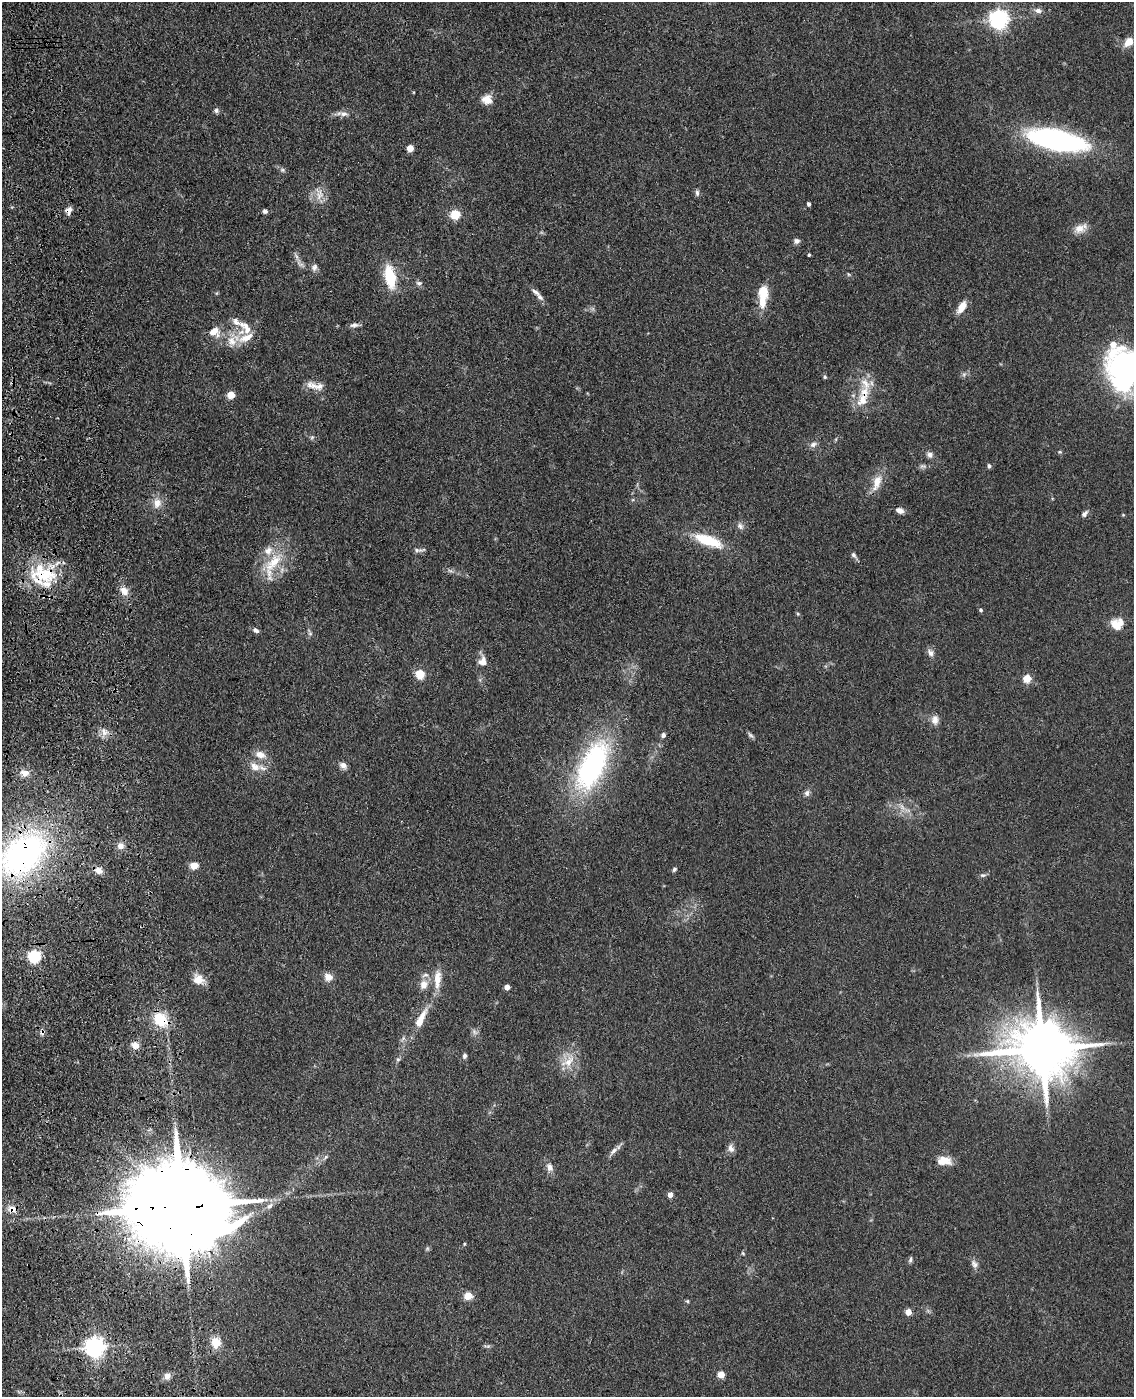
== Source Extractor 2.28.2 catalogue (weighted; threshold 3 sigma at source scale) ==
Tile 7 of 4 x 3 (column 3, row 2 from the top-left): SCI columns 2379-3510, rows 1547-2941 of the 4757 x 4590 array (HDU 1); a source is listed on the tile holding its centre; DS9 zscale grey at full resolution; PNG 1136 x 1399 px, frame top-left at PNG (2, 2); no overlay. Shown black and unused: <1% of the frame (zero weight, under 3 of 4 exposures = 6% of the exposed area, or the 3 px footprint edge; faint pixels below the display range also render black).
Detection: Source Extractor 2.28.2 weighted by HDU 2 'WHT'; one run over the whole footprint, this tile lists its part. Background 0.0701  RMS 0.006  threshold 0.0271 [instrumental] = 3 sigma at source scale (4.5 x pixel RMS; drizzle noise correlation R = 1.50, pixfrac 1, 0.05/0.05 arcsec/px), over >= 5 px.
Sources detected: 128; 2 too faint to see at this stretch — not listed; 13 inside a brighter listed object's ellipse — not listed separately; the other 113 listed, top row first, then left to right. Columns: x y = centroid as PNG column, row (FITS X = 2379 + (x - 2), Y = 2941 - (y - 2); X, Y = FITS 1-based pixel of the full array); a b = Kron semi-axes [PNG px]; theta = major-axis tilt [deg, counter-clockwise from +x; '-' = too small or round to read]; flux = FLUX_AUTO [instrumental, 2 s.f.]
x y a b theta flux
1038 10 10 6 -16 2.7
998 19 7 6 - 320
1129 42 12 8 41 6.5
487 99 13 12 - 5.8
216 110 7 6 - 1.6
344 114 11 7 -4 3.2
1056 140 42 14 -12 170
410 148 5 5 - 12
282 170 7 5 -20 1.4
697 193 9 5 -85 1.5
319 194 21 11 -77 7.5
809 204 4 4 - 1.5
69 210 10 7 55 3.2
265 211 6 5 - 1.5
455 214 5 5 - 35
1079 228 17 12 17 6.2
796 241 8 6 19 2
809 255 3 3 - 0.9
300 263 17 6 -50 3.3
314 267 10 8 75 2.4
848 274 5 3 - 0.63
390 277 24 11 -78 23
419 283 8 6 -15 1.6
536 292 15 6 -40 2.6
763 296 28 11 87 14
962 307 15 7 57 7.1
236 321 15 8 -43 4.2
354 325 12 6 3 2.1
214 332 15 13 4 7.3
233 340 24 14 38 11
1124 368 33 25 -78 190
964 374 6 5 - 1.4
825 377 5 5 - 0.98
313 386 11 10 - 5.3
231 395 5 5 - 16
862 400 20 14 65 10
312 437 6 4 44 0.92
813 444 9 7 24 2.4
1060 452 6 5 - 0.81
930 455 9 8 - 2.4
989 466 6 4 -80 1.1
877 482 24 11 69 8.9
157 503 13 10 80 6.3
900 510 8 6 -20 3.4
1084 514 10 6 50 2
1123 515 5 3 - 0.5
740 526 10 8 -47 2.5
708 540 34 11 -20 23
417 550 12 6 -5 2.1
854 555 10 6 -52 1.8
273 562 36 14 48 21
450 571 7 4 -2 1.3
45 575 43 23 4 34
124 591 11 9 -51 5.1
981 610 4 4 - 1.1
798 614 5 4 - 0.73
1115 625 18 11 -61 6.4
256 630 8 5 -33 1.9
930 653 11 7 -51 2.8
482 661 12 11 - 4.9
420 674 5 5 - 31
1027 678 5 5 - 21
935 720 12 9 89 3.9
104 732 12 10 -62 4.4
663 735 6 6 - 1.7
751 735 10 5 -43 1.4
260 755 14 9 -20 5.7
343 765 9 7 -27 3
592 766 64 28 65 110
255 767 15 11 -24 6.8
25 773 10 8 -7 4.5
807 793 9 7 88 2
902 807 13 6 -57 3.5
120 846 8 8 - 3.7
23 854 58 38 42 180
194 865 5 5 - 16
674 869 6 5 - 1.2
98 870 11 8 -23 4.2
983 875 9 5 2 1.3
34 956 6 5 - 97
328 977 9 9 - 5.1
198 979 15 12 -41 7.2
437 979 24 8 86 8.7
424 985 12 10 70 5.2
507 987 4 4 - 4.9
160 1019 20 15 -47 19
421 1019 27 8 64 11
42 1032 8 6 -89 1.9
135 1045 10 8 -30 4.6
1042 1049 18 15 -5 4400
465 1056 7 5 69 1.5
398 1059 6 5 - 1.1
568 1061 25 12 36 9.8
731 1148 11 7 -67 3
613 1151 14 6 43 2.9
325 1157 7 4 60 1.1
944 1161 18 11 -2 8.1
549 1167 11 8 -65 3.4
670 1195 4 4 - 5.1
181 1206 34 21 -1 17000
12 1209 12 9 -8 5.1
464 1244 4 4 - 0.58
743 1253 5 4 - 0.72
910 1260 7 5 69 1.4
974 1264 12 8 -59 2.8
468 1296 5 4 - 22
687 1301 5 5 - 0.79
908 1312 4 4 - 8.7
216 1342 13 11 -86 8.9
487 1346 12 2 0 1
94 1347 7 7 - 380
721 1374 5 4 - 13
167 1376 8 8 - 3.6
Overlapping masked pixels (flux is a lower limit): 9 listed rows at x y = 69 210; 862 400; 45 575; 23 854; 160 1019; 42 1032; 181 1206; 12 1209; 94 1347
Isophote crosses this tile's border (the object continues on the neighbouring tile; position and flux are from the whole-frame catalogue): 2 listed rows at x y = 1124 368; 23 854